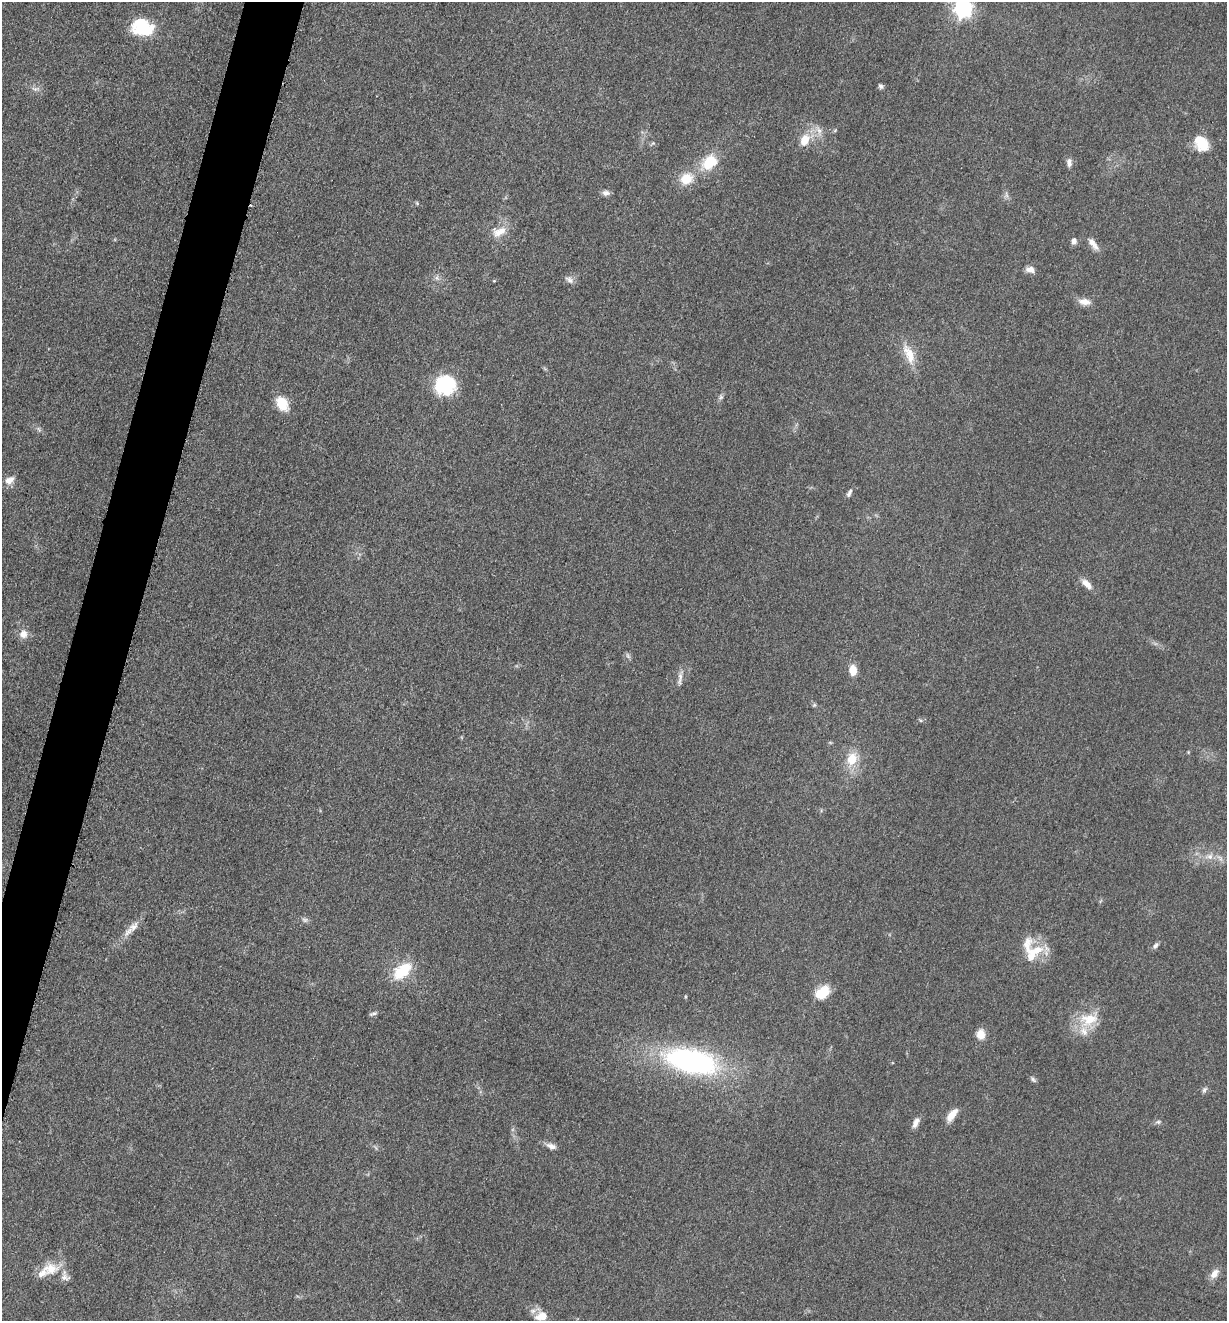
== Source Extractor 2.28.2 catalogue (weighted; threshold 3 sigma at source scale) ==
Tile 7 of 4 x 4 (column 3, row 2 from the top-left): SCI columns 2715-3939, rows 2649-3967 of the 5306 x 5294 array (HDU 1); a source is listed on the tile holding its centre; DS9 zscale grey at full resolution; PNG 1229 x 1323 px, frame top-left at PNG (2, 2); no overlay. Shown black and unused: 4% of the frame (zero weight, under 3 of 5 exposures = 1% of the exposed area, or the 3 px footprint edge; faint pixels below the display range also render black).
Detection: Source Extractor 2.28.2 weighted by HDU 2 'WHT'; one run over the whole footprint, this tile lists its part. Background 0.0505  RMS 0.0057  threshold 0.0256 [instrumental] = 3 sigma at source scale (4.5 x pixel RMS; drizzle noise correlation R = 1.50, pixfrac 1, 0.05/0.05 arcsec/px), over >= 5 px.
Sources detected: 60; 1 inside a brighter object's white glare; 1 cosmic-ray / hot-pixel residue — not listed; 6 inside a brighter listed object's ellipse — not listed separately; the other 52 listed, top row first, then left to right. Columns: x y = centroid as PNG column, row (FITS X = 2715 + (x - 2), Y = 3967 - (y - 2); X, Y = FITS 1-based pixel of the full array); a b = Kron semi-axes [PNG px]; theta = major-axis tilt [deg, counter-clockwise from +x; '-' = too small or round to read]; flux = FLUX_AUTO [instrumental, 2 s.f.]
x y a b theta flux
963 8 8 7 - 250
141 25 23 21 0 23
881 86 6 5 - 1.4
35 89 9 5 -26 1.8
819 130 9 6 -68 2.7
805 140 14 10 73 8.2
1204 145 12 11 - 14
710 162 18 13 45 18
1069 163 10 6 -89 2.5
687 179 15 13 24 11
606 193 9 7 -6 2.4
499 232 20 10 25 7.2
1074 241 8 6 -75 2.2
1093 243 18 7 -51 4.3
1030 269 11 7 -9 3.4
437 278 7 4 -72 1.3
569 280 12 7 -35 2.5
494 281 5 3 - 0.52
1084 302 15 8 -6 4.6
909 354 32 12 -67 11
445 385 23 21 8 31
721 397 7 6 - 1.4
282 403 17 11 -60 12
9 480 13 9 27 4
849 493 11 5 63 1.8
1087 584 16 7 -44 4.8
23 634 11 10 - 4.5
628 656 9 4 -55 1.2
853 670 12 8 -89 6.3
680 678 19 5 83 2.9
814 705 6 4 44 0.72
852 759 18 13 72 11
1210 857 8 8 - 2.8
305 920 7 6 - 1.4
134 926 17 10 44 5.1
1156 945 9 5 50 1.6
1037 950 18 12 28 11
402 971 24 13 39 19
822 993 16 10 41 14
373 1014 12 4 15 1.3
1089 1019 28 17 11 15
981 1034 12 9 -89 5.9
691 1061 63 27 -12 120
1033 1079 7 5 -61 1.3
1204 1090 8 6 51 1.4
952 1115 17 7 52 6.8
1158 1122 6 5 - 1.2
916 1123 13 7 66 3.3
551 1146 14 7 -19 3.1
50 1268 25 17 3 12
1214 1274 15 8 52 4.2
541 1316 16 11 19 7.5
Isophote crosses this tile's border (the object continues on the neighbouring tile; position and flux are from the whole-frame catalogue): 1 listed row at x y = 963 8